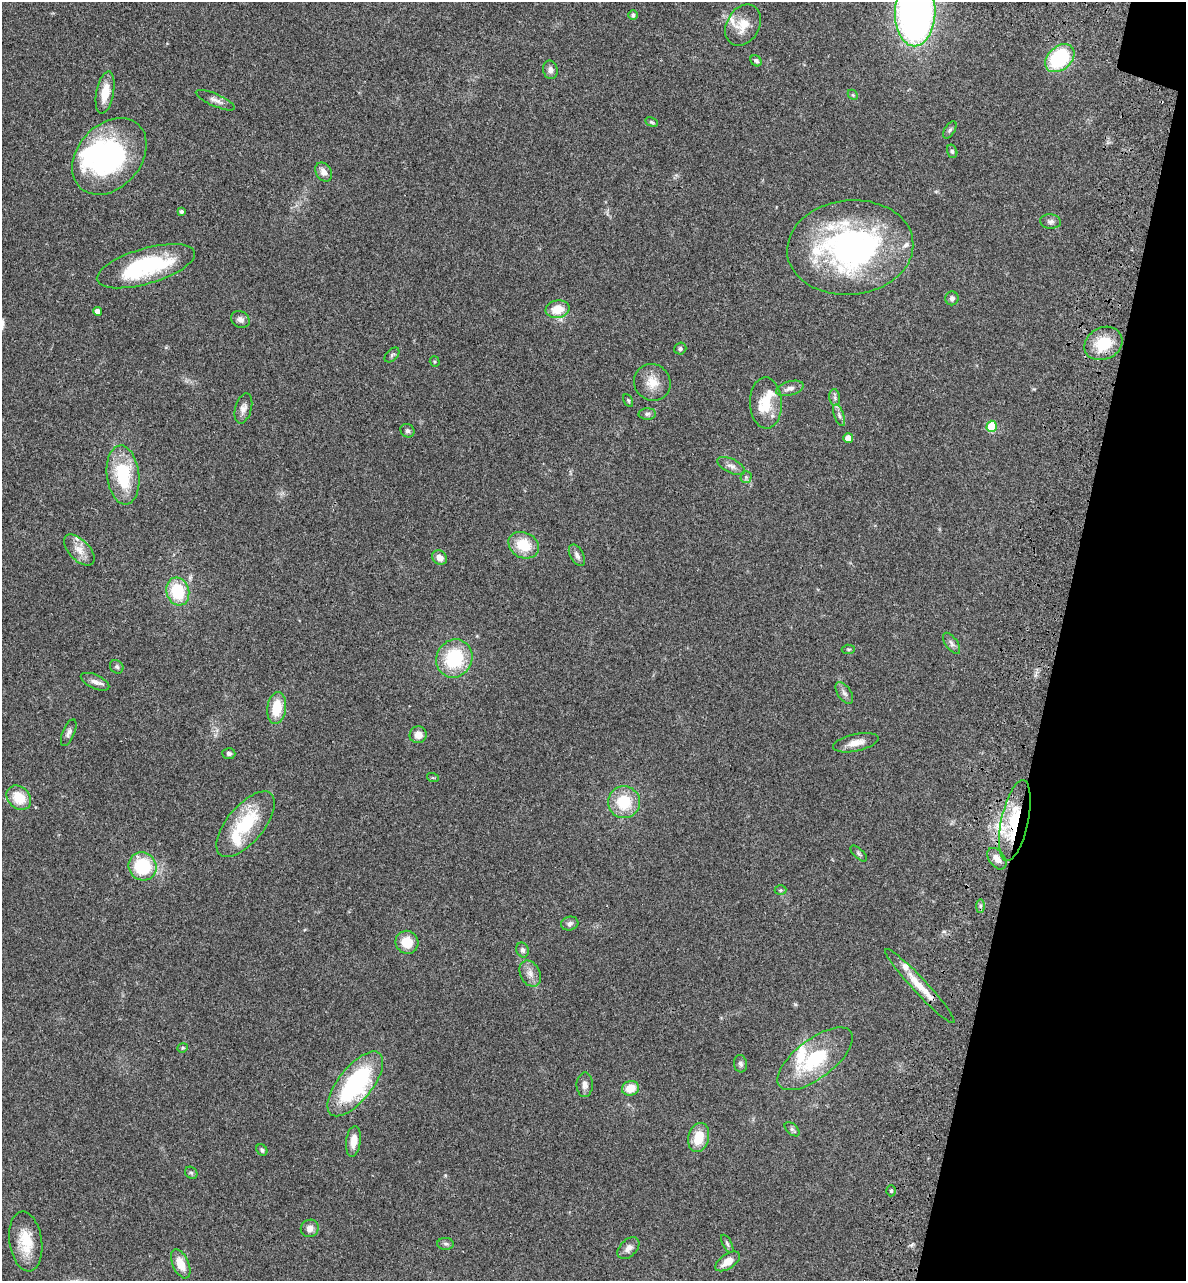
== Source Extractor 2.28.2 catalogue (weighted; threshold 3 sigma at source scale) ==
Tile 8 of 4 x 4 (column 4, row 2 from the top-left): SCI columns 3873-5056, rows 2749-4027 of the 5496 x 5492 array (HDU 1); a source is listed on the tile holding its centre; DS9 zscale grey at full resolution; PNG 1188 x 1283 px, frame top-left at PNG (2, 2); each listed source drawn as its Kron ellipse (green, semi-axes under 4 px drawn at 4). Shown black and unused: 11% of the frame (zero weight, under 3 of 4 exposures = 13% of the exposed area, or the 3 px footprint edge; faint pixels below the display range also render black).
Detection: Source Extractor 2.28.2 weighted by HDU 2 'WHT'; one run over the whole footprint, this tile lists its part. Background 0.0647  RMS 0.0058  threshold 0.0259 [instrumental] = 3 sigma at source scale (4.5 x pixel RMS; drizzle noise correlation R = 1.50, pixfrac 1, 0.05/0.05 arcsec/px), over >= 5 px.
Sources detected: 101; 2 inside a brighter object's white glare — neither listed nor drawn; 9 inside a brighter listed object's ellipse — not listed separately; the other 90 listed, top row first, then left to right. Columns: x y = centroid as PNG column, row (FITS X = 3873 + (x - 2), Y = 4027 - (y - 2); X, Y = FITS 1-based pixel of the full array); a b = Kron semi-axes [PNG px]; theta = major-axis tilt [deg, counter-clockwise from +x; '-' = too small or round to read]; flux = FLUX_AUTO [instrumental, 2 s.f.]
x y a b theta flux
915 13 34 20 88 280
633 15 4 4 - 1.4
743 25 22 16 59 9.2
1060 58 16 11 42 43
756 61 6 5 - 1.3
550 70 9 7 -79 2.5
105 92 21 8 79 9.9
853 95 6 4 -46 0.76
215 100 21 6 -24 3.2
652 122 6 4 -27 0.87
950 130 9 5 58 1.1
952 151 7 5 -74 1
109 156 43 31 48 83
324 172 10 7 -56 3.7
181 211 4 4 - 1.1
1050 221 10 7 -5 1.9
850 247 63 47 6 150
146 266 51 17 16 56
952 298 7 6 - 1.7
558 309 12 9 9 9.9
97 311 4 4 - 2.9
240 319 10 8 -29 2.3
1103 343 20 16 27 17
680 349 6 6 - 1.3
392 355 9 5 45 1.1
435 361 5 5 - 0.7
652 382 19 18 - 8.6
790 388 14 7 16 2.6
835 398 8 5 -84 1.4
628 400 7 4 -63 0.72
766 403 25 16 -88 14
243 408 15 8 74 3.1
647 414 9 5 1 1.4
839 415 11 5 -70 2
992 426 5 5 - 25
407 431 7 6 - 1.4
848 438 5 4 - 5.1
731 466 15 7 -25 2.9
123 475 29 16 -83 33
746 477 5 5 - 0.99
524 545 16 12 -27 15
79 550 19 10 -46 6
577 555 12 6 -60 2.3
440 558 8 6 -41 3.8
178 591 14 11 -73 24
951 643 12 6 -54 1.9
848 649 6 4 6 0.78
454 658 19 17 63 33
117 667 7 6 - 1.2
95 682 15 7 -24 3
844 693 12 6 -57 2.2
277 708 16 9 82 15
69 733 14 6 67 2.1
418 735 8 8 - 5
856 743 23 8 12 5.7
229 754 6 5 - 1.5
433 778 6 4 -18 0.63
19 798 13 10 -45 13
624 802 16 16 - 19
1015 821 41 13 78 29
245 824 40 18 50 32
859 853 10 5 -43 1.2
997 859 12 7 -55 4.5
142 866 14 13 - 31
780 890 6 5 - 0.75
980 906 7 4 90 1.1
570 924 9 7 15 1.8
407 942 11 11 - 10
523 950 7 6 - 1.6
530 973 14 10 -64 4.2
920 986 50 7 -47 11
183 1048 5 4 - 0.72
815 1059 45 19 37 35
740 1064 9 6 -84 1.6
355 1084 39 17 51 73
585 1085 12 8 90 3.1
630 1088 8 7 - 8.6
792 1129 9 5 -42 1.3
699 1137 15 10 76 13
353 1141 15 7 82 5.9
262 1150 6 5 - 1.1
191 1173 7 5 -42 0.99
891 1191 5 4 - 0.89
310 1228 9 8 - 3.3
26 1241 30 16 -82 16
446 1244 8 6 -1 1.3
727 1244 10 4 -61 1.2
628 1248 13 8 45 3.5
728 1261 14 7 34 7
181 1264 15 8 -66 7.9
Overlapping masked pixels (flux is a lower limit): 2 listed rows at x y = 1015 821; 353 1141
Isophote crosses this tile's border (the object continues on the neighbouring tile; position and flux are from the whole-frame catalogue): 1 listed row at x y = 915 13